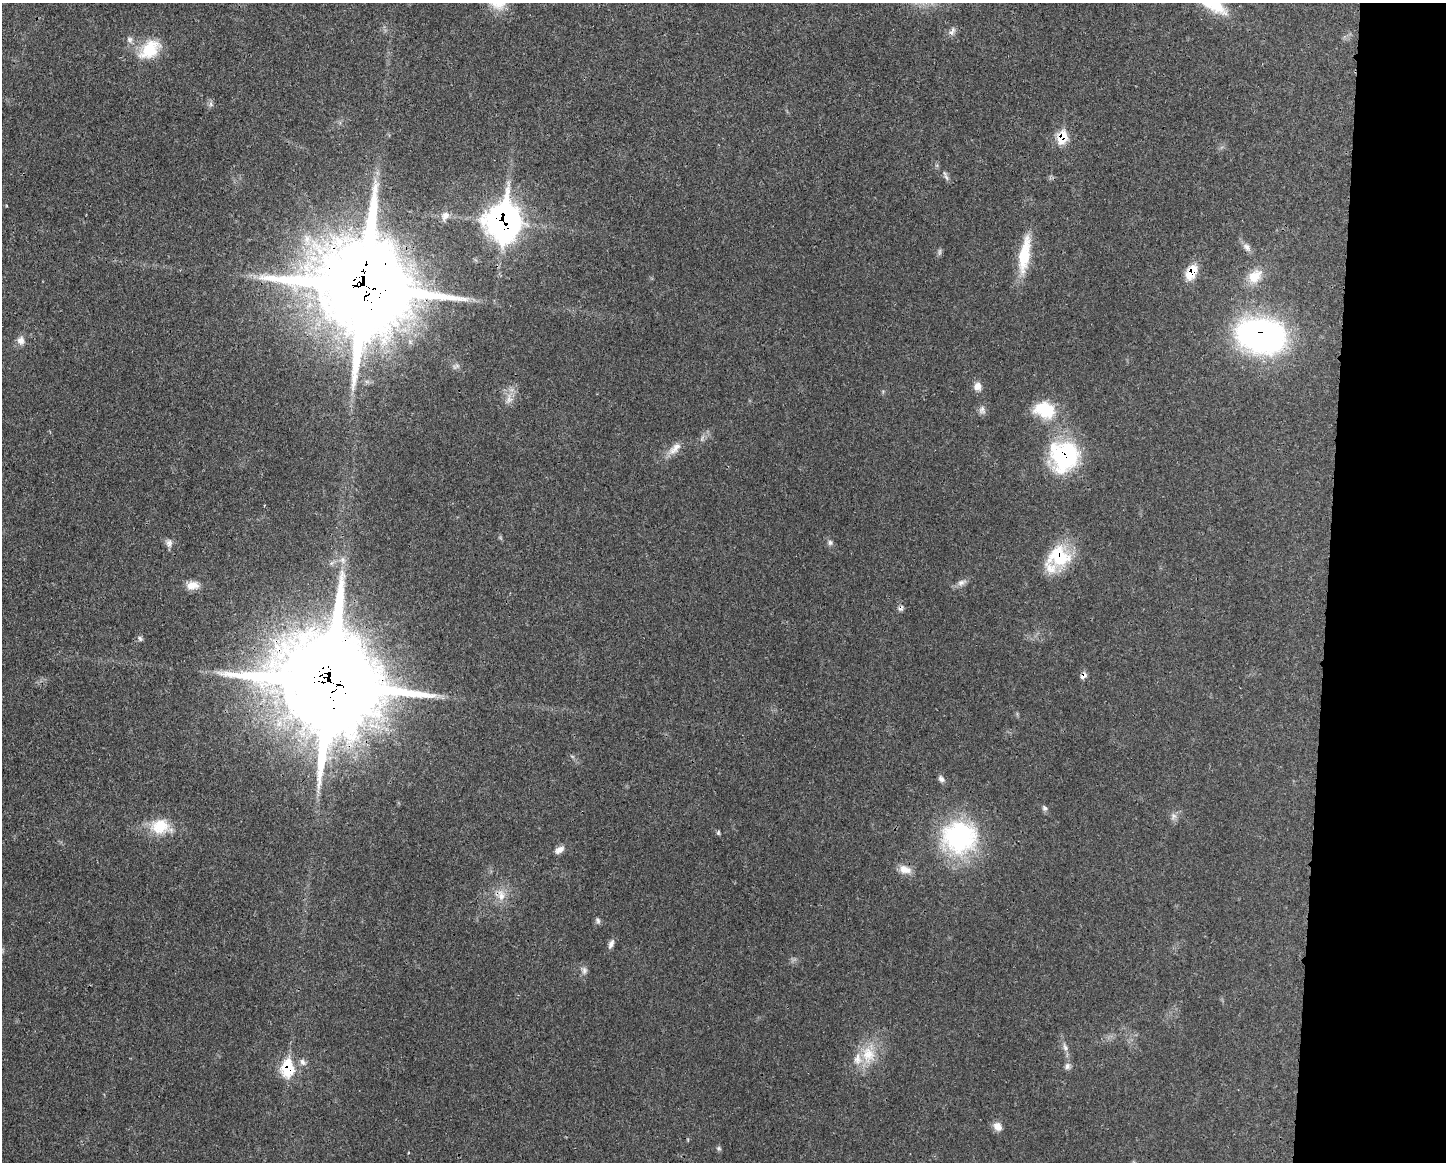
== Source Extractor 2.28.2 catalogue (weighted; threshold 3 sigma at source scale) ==
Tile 9 of 3 x 4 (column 3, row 3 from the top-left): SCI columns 3004-4447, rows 1171-2330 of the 4673 x 4659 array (HDU 1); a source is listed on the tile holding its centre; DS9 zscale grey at full resolution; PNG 1448 x 1164 px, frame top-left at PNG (2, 3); no overlay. Shown black and unused: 8% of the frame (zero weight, under 3 of 4 exposures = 1% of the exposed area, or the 3 px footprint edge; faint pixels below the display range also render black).
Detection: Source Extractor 2.28.2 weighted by HDU 2 'WHT'; one run over the whole footprint, this tile lists its part. Background 0.0207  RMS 0.0023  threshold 0.0103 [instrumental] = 3 sigma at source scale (4.5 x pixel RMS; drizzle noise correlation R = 1.50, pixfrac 1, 0.05/0.05 arcsec/px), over >= 5 px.
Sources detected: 54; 1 too faint to see at this stretch — not listed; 2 inside a brighter listed object's ellipse — not listed separately; the other 51 listed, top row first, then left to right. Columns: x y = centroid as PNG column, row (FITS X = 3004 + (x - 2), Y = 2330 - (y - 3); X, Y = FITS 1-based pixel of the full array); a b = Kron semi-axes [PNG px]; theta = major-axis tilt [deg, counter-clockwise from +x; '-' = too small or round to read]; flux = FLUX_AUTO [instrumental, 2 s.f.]
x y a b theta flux
952 32 13 6 62 0.96
130 40 9 8 - 0.93
150 49 33 20 40 8.1
211 104 7 5 -62 0.58
1062 137 11 9 66 6.5
946 177 12 5 -63 0.65
445 216 14 10 58 1.7
503 221 18 15 81 220
1247 247 13 8 -43 1.2
1024 254 49 13 81 8.8
1191 272 18 10 61 4.9
1255 276 22 14 47 4.4
364 288 31 29 -89 4100
1261 335 45 31 -12 71
21 340 11 9 82 1.5
456 366 12 5 28 0.66
978 386 10 9 - 1.6
509 399 16 8 80 1.9
982 410 11 8 79 1
1045 410 27 20 -17 9.1
675 448 22 9 41 2.4
1064 456 32 30 76 27
169 543 10 9 - 1
830 543 8 7 - 0.63
1059 556 28 24 -3 12
343 560 11 6 -77 1.1
961 583 12 8 31 1.2
192 585 15 10 9 2.4
900 608 9 7 48 0.67
140 639 7 5 -72 0.51
1083 676 9 6 48 0.99
329 684 33 31 -73 4500
941 779 9 7 -55 0.83
1045 808 8 7 - 0.59
1173 816 10 8 66 1
160 827 27 19 -6 6.8
718 833 7 4 84 0.34
959 837 43 39 0 32
559 850 14 8 30 1.3
905 869 18 10 -17 2.4
501 895 18 11 -83 2.9
598 920 9 6 -61 0.56
611 944 13 6 68 0.99
584 970 10 7 90 0.91
1065 1047 11 5 -64 0.9
868 1055 25 19 -82 6.6
303 1062 11 7 -50 0.96
1067 1066 10 7 67 0.83
287 1069 12 9 83 13
998 1126 11 9 -46 1.7
719 1148 7 5 -21 0.41
Overlapping masked pixels (flux is a lower limit): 11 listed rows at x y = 1062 137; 503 221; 1191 272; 364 288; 1261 335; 1064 456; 1059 556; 900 608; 1083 676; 329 684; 287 1069